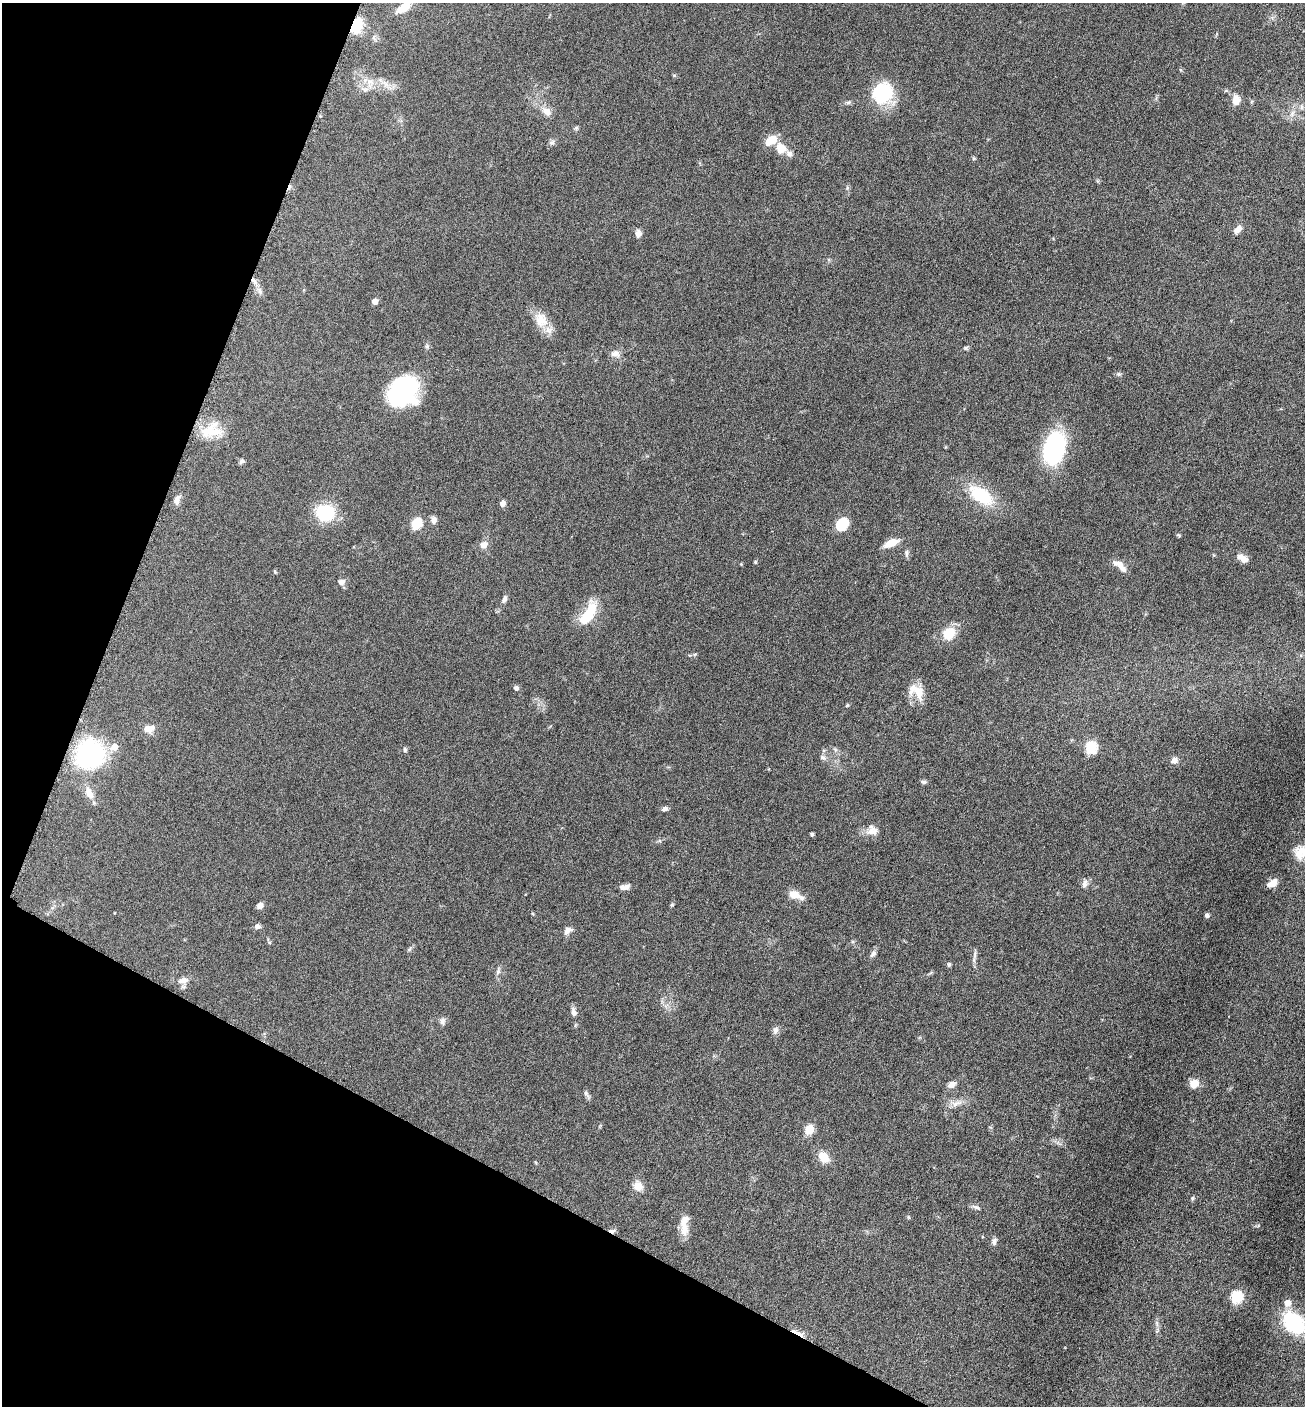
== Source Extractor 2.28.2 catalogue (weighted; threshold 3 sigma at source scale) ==
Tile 9 of 4 x 4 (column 1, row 3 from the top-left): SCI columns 286-1588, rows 1410-2813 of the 5649 x 5632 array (HDU 1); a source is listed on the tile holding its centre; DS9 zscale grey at full resolution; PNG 1307 x 1408 px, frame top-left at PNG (2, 3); no overlay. Shown black and unused: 22% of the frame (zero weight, under 6 of 12 exposures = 1% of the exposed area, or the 3 px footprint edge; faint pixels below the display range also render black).
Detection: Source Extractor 2.28.2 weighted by HDU 2 'WHT'; one run over the whole footprint, this tile lists its part. Background 0.0873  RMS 0.0038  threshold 0.0156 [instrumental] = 3 sigma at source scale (4.09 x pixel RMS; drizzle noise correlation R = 1.36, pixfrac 0.8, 0.05/0.05 arcsec/px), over >= 5 px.
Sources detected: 104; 1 inside a brighter object's white glare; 1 cosmic-ray / hot-pixel residue — not listed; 2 inside a brighter listed object's ellipse — not listed separately; the other 100 listed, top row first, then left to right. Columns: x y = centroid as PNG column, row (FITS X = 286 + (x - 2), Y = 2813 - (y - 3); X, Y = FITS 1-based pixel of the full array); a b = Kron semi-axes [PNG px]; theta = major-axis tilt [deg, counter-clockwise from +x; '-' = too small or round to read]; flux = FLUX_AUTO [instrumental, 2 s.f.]
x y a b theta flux
404 7 14 7 33 6.1
356 24 16 14 22 8.4
674 75 6 4 -18 0.39
370 82 12 6 -10 2.3
386 84 10 6 -41 2
365 89 9 4 -8 0.97
882 93 19 18 - 28
1236 100 12 9 89 3.5
1301 107 7 4 -89 0.67
546 111 16 9 -42 3
1292 113 9 4 81 1.2
320 116 4 3 - 0.34
576 128 6 5 - 0.54
772 140 12 8 32 6.8
552 142 9 6 18 0.94
781 148 10 9 - 5.2
789 154 9 8 - 1.5
974 158 6 4 19 0.41
1238 229 11 7 45 2.3
638 233 9 7 87 1.7
259 291 13 7 -54 1.8
375 301 5 4 - 2.4
541 320 22 17 -62 6.6
427 346 6 5 - 0.65
965 348 7 5 2 0.59
615 353 12 9 1 2
1119 374 6 5 - 0.62
403 391 31 24 45 42
211 430 30 20 20 10
1054 448 32 19 77 42
242 461 7 6 - 0.91
981 495 31 16 -33 17
177 500 15 7 72 1.8
502 503 6 6 - 1.5
325 513 16 14 -12 20
434 520 9 7 90 1.5
416 524 6 5 - 25
842 524 13 10 45 9.7
1179 535 6 4 -22 0.44
891 543 17 8 23 4.6
484 544 11 9 33 2.1
906 553 11 4 -89 0.9
1213 555 5 3 - 0.33
1243 558 14 7 -30 3.1
755 562 5 4 - 0.37
1120 566 18 8 -34 3.3
275 572 6 3 -46 0.37
341 582 8 6 11 1.7
504 599 10 5 66 1.2
588 613 29 11 59 12
949 633 15 12 49 7.7
695 654 6 4 18 0.48
516 688 7 6 - 0.91
917 691 23 16 -39 6.1
847 705 5 4 - 0.37
149 729 14 9 13 3
1091 748 6 6 - 34
835 749 7 4 -20 0.64
405 750 7 5 -75 0.61
90 755 35 33 61 39
823 757 9 6 -30 1.1
1174 760 8 7 - 1.7
923 782 9 5 -7 0.74
89 793 19 10 -67 3.8
665 809 7 5 14 1.1
872 831 15 13 -3 3.3
812 834 4 3 - 0.71
1272 883 12 7 32 3.1
1085 884 13 7 78 1.4
625 887 10 7 15 1.9
794 894 16 10 -15 4
672 905 5 4 - 0.46
260 906 6 5 - 2
1207 915 5 5 - 0.9
257 926 7 6 - 1.3
568 931 13 8 41 1.8
409 949 7 5 32 0.6
873 954 10 6 53 1.2
975 954 15 4 85 1.2
949 964 5 5 - 0.62
498 972 9 6 64 1
183 980 14 8 13 2.5
574 1012 11 7 -76 1.7
442 1021 10 7 88 1.3
775 1030 11 7 79 1.4
952 1084 9 7 27 2.1
1194 1084 9 8 - 4.6
587 1094 14 5 -53 0.98
956 1103 18 7 17 2.7
809 1130 6 5 - 13
823 1157 12 9 -53 5.9
638 1186 11 10 - 3.8
1192 1198 6 6 - 0.6
976 1207 12 5 -18 1
684 1227 26 10 -83 4.7
994 1241 10 6 73 1.2
1236 1297 6 6 - 36
1287 1303 6 6 - 3.2
1294 1323 22 15 -42 30
798 1333 22 4 -27 2.1
Overlapping masked pixels (flux is a lower limit): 2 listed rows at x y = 356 24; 798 1333
Isophote crosses this tile's border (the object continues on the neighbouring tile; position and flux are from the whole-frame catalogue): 1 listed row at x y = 1294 1323